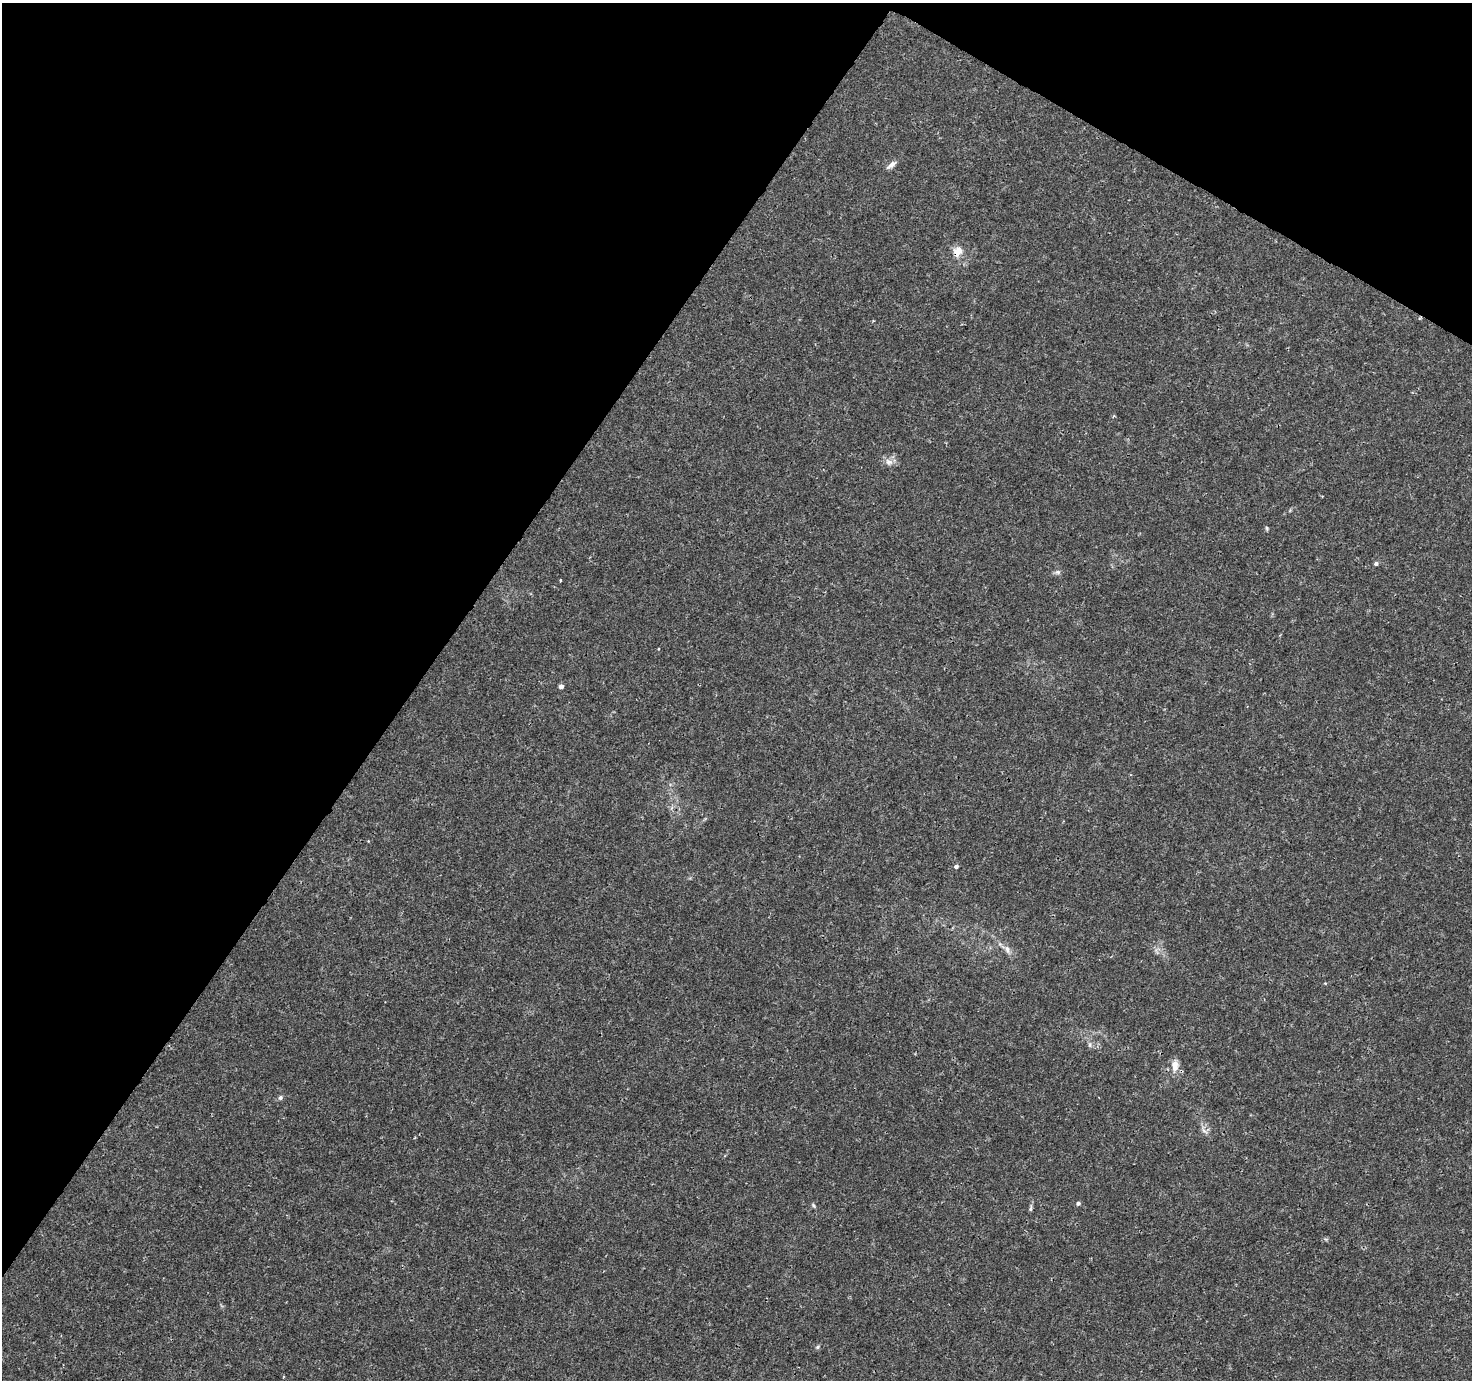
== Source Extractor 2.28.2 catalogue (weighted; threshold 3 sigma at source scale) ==
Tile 2 of 4 x 4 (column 2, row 1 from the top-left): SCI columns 1472-2941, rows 4323-5700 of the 5890 x 5957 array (HDU 1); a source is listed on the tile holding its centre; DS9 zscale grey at full resolution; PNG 1474 x 1382 px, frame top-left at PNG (2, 3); no overlay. Shown black and unused: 33% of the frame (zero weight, under 3 of 4 exposures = <1% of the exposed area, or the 3 px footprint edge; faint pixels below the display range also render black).
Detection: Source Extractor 2.28.2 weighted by HDU 2 'WHT'; one run over the whole footprint, this tile lists its part. Background 0.0162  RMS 0.0015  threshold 0.00687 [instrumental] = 3 sigma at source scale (4.5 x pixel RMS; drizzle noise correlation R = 1.50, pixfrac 1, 0.0396/0.0396 arcsec/px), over >= 5 px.
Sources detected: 19; all 19 listed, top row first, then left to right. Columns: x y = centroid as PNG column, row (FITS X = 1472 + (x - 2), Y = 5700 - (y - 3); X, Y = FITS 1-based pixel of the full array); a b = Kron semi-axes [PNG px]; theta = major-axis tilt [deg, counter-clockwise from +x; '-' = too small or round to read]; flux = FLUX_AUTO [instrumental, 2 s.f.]
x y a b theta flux
891 165 13 6 37 0.78
958 251 15 12 71 1.6
889 462 12 8 -21 0.9
1267 528 6 4 -82 0.2
1376 564 5 4 - 0.39
1058 572 8 6 14 0.41
560 580 4 2 - 0.11
561 686 4 4 - 0.67
956 866 5 4 - 0.43
1007 949 12 6 -64 0.76
1325 983 4 3 - 0.13
1090 1045 8 4 82 0.32
1175 1065 16 10 87 1.5
280 1098 6 6 - 0.35
1204 1130 14 5 -62 0.69
1078 1203 5 4 - 0.34
813 1205 7 4 -37 0.23
1031 1208 10 4 81 0.32
818 1347 6 5 - 0.25
Overlapping masked pixels (flux is a lower limit): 1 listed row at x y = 958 251